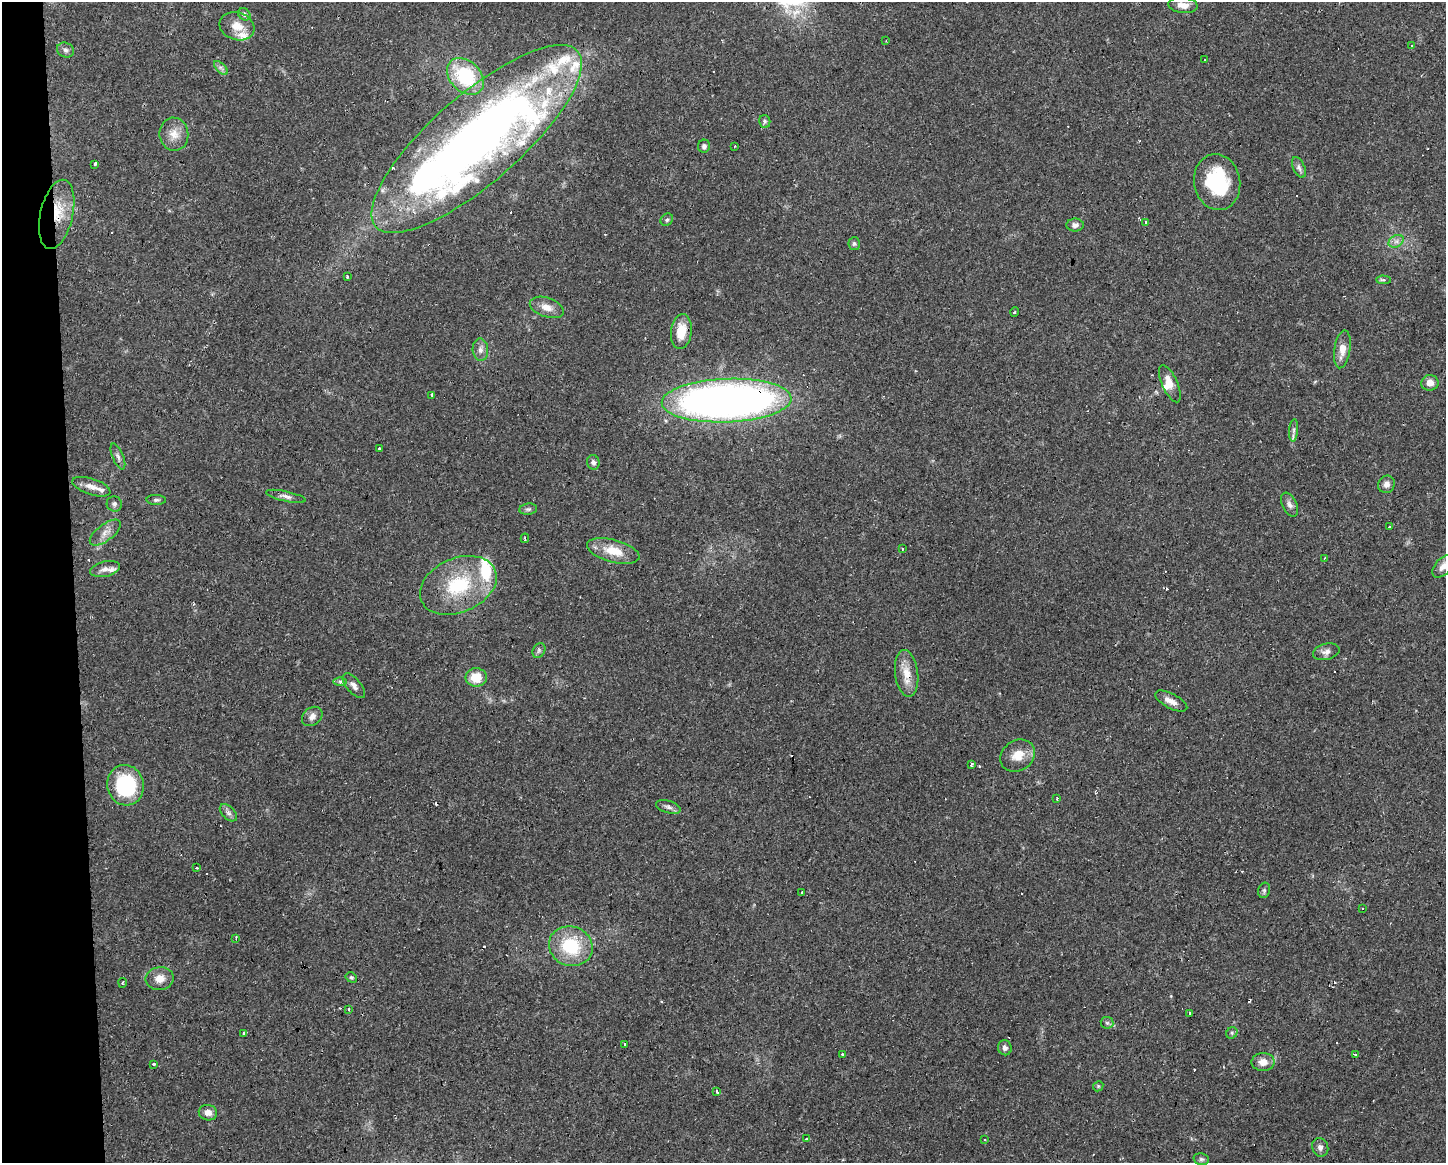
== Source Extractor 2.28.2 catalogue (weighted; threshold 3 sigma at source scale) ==
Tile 4 of 3 x 4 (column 1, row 2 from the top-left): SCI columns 53-1496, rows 2321-3481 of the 4396 x 4641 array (HDU 1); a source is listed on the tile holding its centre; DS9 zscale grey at full resolution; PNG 1448 x 1165 px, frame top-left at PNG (2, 2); each listed source drawn as its Kron ellipse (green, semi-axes under 4 px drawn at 4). Shown black and unused: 5% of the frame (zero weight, under 2 of 3 exposures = <1% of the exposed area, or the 3 px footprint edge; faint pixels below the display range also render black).
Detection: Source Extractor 2.28.2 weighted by HDU 2 'WHT'; one run over the whole footprint, this tile lists its part. Background 0.0625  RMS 0.0054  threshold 0.0244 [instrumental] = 3 sigma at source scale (4.5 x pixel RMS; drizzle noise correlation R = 1.50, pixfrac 1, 0.0396/0.0396 arcsec/px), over >= 5 px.
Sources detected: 135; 1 inside a brighter object's white glare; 28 cosmic-ray / hot-pixel residue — neither listed nor drawn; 11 inside a brighter listed object's ellipse — not listed separately; the other 95 listed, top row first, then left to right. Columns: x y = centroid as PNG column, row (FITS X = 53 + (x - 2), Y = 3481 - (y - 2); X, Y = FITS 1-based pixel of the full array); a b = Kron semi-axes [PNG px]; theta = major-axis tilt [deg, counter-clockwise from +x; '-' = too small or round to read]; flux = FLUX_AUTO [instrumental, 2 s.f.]
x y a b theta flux
1183 5 14 8 -6 5.2
244 14 7 5 -44 1.4
237 26 18 13 -18 7.3
886 41 3 2 - 0.49
1411 46 4 2 - 0.53
65 50 9 7 -21 1.9
1205 60 2 2 - 0.48
221 68 9 4 -45 1.6
465 76 21 15 -44 34
765 121 6 5 - 1
174 134 16 14 -81 7
477 139 134 44 41 510
704 146 6 6 - 1.7
734 146 3 2 - 0.55
95 164 3 3 - 22
1299 167 11 5 -67 1.9
1217 182 28 23 -79 38
57 214 35 16 77 18
667 220 7 5 44 1
1145 222 3 2 - 1.1
1075 225 8 6 1 2.1
1396 241 8 6 30 2.1
854 244 6 5 - 1
347 276 3 3 - 1.1
1383 280 7 4 -3 1.4
547 307 17 9 -19 5.4
1015 312 5 3 - 0.61
681 331 17 10 83 11
1342 349 19 8 82 6.8
480 350 11 7 -84 2.8
1430 383 8 8 - 4
1170 384 20 8 -66 5.4
432 395 4 3 - 1.7
727 401 65 22 2 410
1294 430 11 4 86 1.8
380 449 4 3 - 1.6
118 456 14 5 -68 2.1
593 462 7 6 - 1.7
1386 484 9 8 - 2.5
91 487 20 8 -18 4.6
286 496 20 5 -12 2.4
156 500 9 5 -1 1.3
114 504 8 7 - 1.6
1290 505 13 7 -64 2.5
528 509 9 5 7 1.3
1389 527 3 3 - 1.4
105 533 18 8 37 4.3
525 538 5 3 - 1.6
903 549 3 2 - 0.43
613 551 27 11 -15 12
1324 558 3 2 - 0.88
1443 566 13 8 46 3.8
105 569 15 7 13 3.1
458 585 40 27 24 36
539 650 8 6 58 1.3
1326 652 13 8 15 2.8
907 673 23 11 -83 8.5
476 677 10 9 - 10
340 681 7 4 -1 1.2
354 686 15 7 -50 2.9
1171 701 17 7 -27 4.2
312 716 11 8 39 2.9
1018 756 18 15 36 8.4
971 764 4 3 - 1.3
125 785 20 18 -78 40
1057 799 3 2 - 0.68
668 807 13 6 -16 2
228 813 10 6 -45 1.9
197 868 3 3 - 1.5
1264 890 8 6 71 1.2
802 892 3 3 - 1.2
1362 908 3 2 - 0.86
236 938 4 3 - 0.85
571 946 22 19 -20 29
351 977 6 4 -35 0.91
160 979 14 11 10 5.8
123 983 5 2 - 0.52
349 1009 3 2 - 1.1
1190 1013 3 3 - 4.3
1107 1023 6 6 - 1.1
244 1033 3 3 - 1.8
1232 1033 6 5 - 0.93
624 1044 3 3 - 1.1
1005 1048 7 7 - 2.1
842 1054 3 3 - 2.8
1355 1055 4 3 - 5.6
1263 1062 11 9 0 5
154 1064 3 3 - 5.7
1098 1086 5 4 - 0.77
717 1091 3 3 - 3.4
208 1113 9 7 -12 3.3
807 1139 3 3 - 1.6
985 1139 3 2 - 0.65
1320 1147 9 8 - 2.3
1201 1159 8 5 -14 1.2
Overlapping masked pixels (flux is a lower limit): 4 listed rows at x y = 477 139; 57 214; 727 401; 907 673
Isophote crosses this tile's border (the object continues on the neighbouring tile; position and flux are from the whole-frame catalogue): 2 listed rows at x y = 477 139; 1443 566